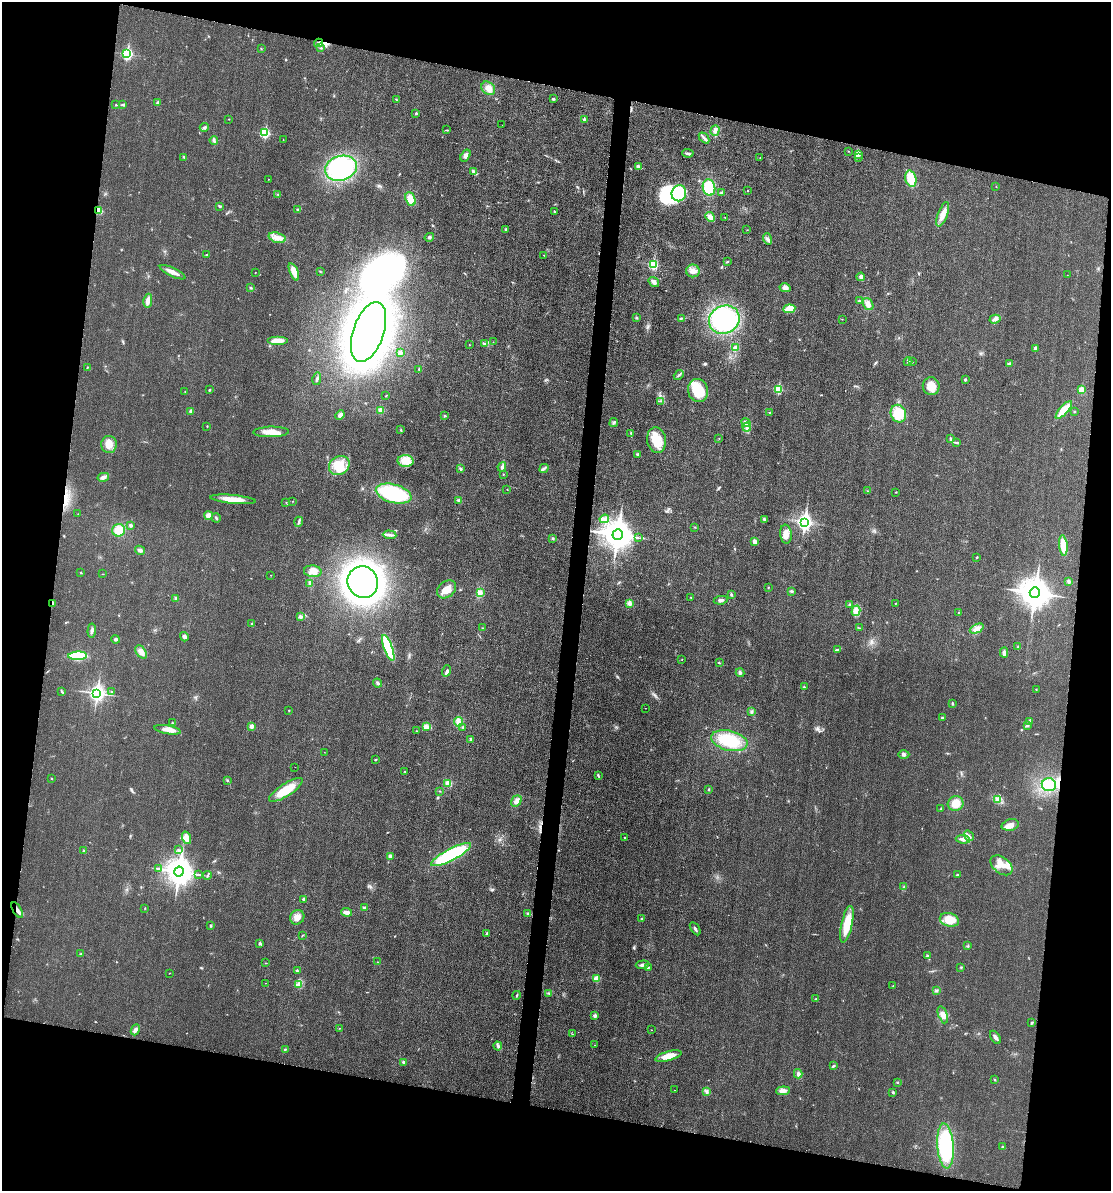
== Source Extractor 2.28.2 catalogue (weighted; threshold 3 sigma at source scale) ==
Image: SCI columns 130-4562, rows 16-4769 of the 4804 x 4790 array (HDU 1 of 3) = the unmasked area's bounding box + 8 px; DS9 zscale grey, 4 x 4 block average (1 PNG px = mean of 4 x 4 image px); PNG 1113 x 1193 px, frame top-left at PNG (2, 2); each listed source drawn as its Kron ellipse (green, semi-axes under 4 px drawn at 4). Shown black and unused: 23% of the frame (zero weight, under 3 of 4 exposures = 2% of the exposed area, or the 3 px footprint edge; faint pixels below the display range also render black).
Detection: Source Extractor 2.28.2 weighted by HDU 2 'WHT'. Background 0.0257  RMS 0.006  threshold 0.0271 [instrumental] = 3 sigma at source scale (4.5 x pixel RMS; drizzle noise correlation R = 1.50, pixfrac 1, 0.05/0.05 arcsec/px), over >= 5 px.
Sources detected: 326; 4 inside a brighter object's white glare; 3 cosmic-ray / hot-pixel residue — neither listed nor drawn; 3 coinciding with a brighter row at this scale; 11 inside a brighter listed object's ellipse — not listed separately; the other 305 listed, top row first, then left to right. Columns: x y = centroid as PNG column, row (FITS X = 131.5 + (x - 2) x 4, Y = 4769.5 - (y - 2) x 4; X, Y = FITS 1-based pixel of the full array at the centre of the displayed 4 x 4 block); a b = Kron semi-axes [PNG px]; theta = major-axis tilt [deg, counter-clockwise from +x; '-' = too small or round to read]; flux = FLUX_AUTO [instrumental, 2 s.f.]
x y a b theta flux
318 43 4 2 - 6.2
261 48 2 2 - 1.6
321 48 3 2 - 2.6
127 54 3 2 - 490
488 88 8 6 -41 23
553 99 3 2 - 4.5
396 100 3 2 - 2.6
158 103 2 2 - 20
116 105 2 2 - 1.8
123 105 3 2 - 2.6
416 113 2 2 - 14
229 119 2 2 - 1.6
584 120 3 3 - 7.5
502 125 2 2 - 0.8
204 127 4 2 - 5.6
447 130 3 2 - 2.9
715 131 5 4 - 12
265 133 3 2 - 300
704 138 6 3 -48 10
283 140 2 2 - 1.3
214 141 4 2 - 5.1
848 151 2 2 - 1.4
688 153 5 2 - 9.2
858 154 2 2 - 2.8
466 156 6 4 56 14
184 157 4 3 - 5
859 157 2 2 - 1.3
760 158 2 2 - 0.97
639 167 4 3 - 9.5
341 168 16 12 17 320
473 171 3 2 - 4.4
268 179 2 2 - 1.4
911 179 8 5 -73 61
996 187 2 2 - 0.8
709 188 8 6 -75 130
748 190 2 2 - 2.4
679 193 8 7 - 210
722 193 2 2 - 12
278 195 2 2 - 2.1
410 199 7 4 -66 44
220 206 3 2 - 3.7
298 209 3 2 - 4.8
99 211 4 3 - 33
554 211 3 2 - 2.6
943 214 13 5 69 33
710 217 5 3 - 20
725 217 2 2 - 0.81
506 229 3 2 - 6.5
747 230 2 2 - 1.6
429 237 5 3 - 6.4
277 238 9 5 -17 24
767 239 5 2 - 7.9
206 255 3 2 - 2.1
544 255 2 2 - 2.2
727 262 3 2 - 2.5
653 264 3 2 - 300
320 271 2 2 - 2.5
693 271 6 6 - 23
173 272 14 3 -26 29
255 272 2 2 - 1.2
294 272 9 4 -69 45
1067 275 2 2 - 1.1
861 277 4 3 - 12
654 282 6 3 -36 12
251 288 3 2 - 3.9
785 288 6 3 -14 18
148 301 7 3 80 23
859 301 2 2 - 9.5
868 304 6 4 -55 18
789 309 6 4 7 37
637 318 3 2 - 4.4
681 318 3 2 - 2.7
842 319 2 2 - 1
995 319 5 3 - 9.7
724 320 16 13 28 350
369 332 31 15 71 2700
277 341 10 4 0 32
493 342 2 2 - 0.89
484 343 3 2 - 1.7
469 345 2 2 - 1.5
736 348 4 3 - 11
1035 348 2 2 - 24
400 353 2 2 - 30
908 361 4 2 - 7.1
912 362 2 2 - 1.7
1009 363 2 2 - 2
87 367 2 2 - 2.1
419 369 3 2 - 2.6
679 375 5 2 - 5.6
317 379 6 2 78 6.1
965 380 2 2 - 13
931 386 9 8 - 53
778 389 2 2 - 230
209 390 2 2 - 3.5
698 390 12 10 -76 110
1082 390 2 2 - 100
185 392 2 2 - 2.3
386 396 2 2 - 1.5
661 401 2 2 - 1.1
1064 410 11 4 48 60
191 411 2 2 - 24
381 411 2 2 - 81
1074 411 3 2 - 1.9
770 412 3 2 - 3.2
898 414 9 7 -67 64
340 415 5 3 - 18
445 416 3 2 - 1.8
614 423 4 3 - 5.8
746 423 5 3 - 16
207 426 2 2 - 2.2
747 427 4 3 - 10
401 430 3 2 - 2.5
271 432 17 5 1 45
631 433 3 2 - 3.5
719 438 2 2 - 0.72
951 439 4 2 - 5.5
657 440 13 9 -82 62
956 442 2 2 - 1.9
109 444 8 7 - 32
638 454 3 2 - 2.7
406 461 8 6 -3 57
339 466 11 9 34 62
502 467 5 4 - 9.6
544 468 5 2 - 6.3
460 469 4 2 - 3.6
503 474 3 2 - 1.9
103 477 5 4 - 11
507 490 2 2 - 0.98
867 491 2 2 - 1.1
896 492 3 2 - 1.7
394 494 18 9 -15 320
233 499 23 4 -6 58
459 500 2 2 - 2.8
292 501 2 2 - 1.7
286 502 2 2 - 1.1
78 514 2 2 - 1.1
208 516 4 4 - 15
216 518 4 2 - 4.1
604 519 5 4 - 13
764 520 3 3 - 4.2
299 522 5 2 - 6.4
804 523 3 2 - 690
130 525 3 2 - 7
695 527 2 2 - 1.3
118 530 6 6 - 50
786 534 9 5 -84 27
390 535 7 2 -5 11
618 535 5 5 - 7000
552 538 3 2 - 4
638 538 2 2 - 1.1
755 542 4 3 - 13
1063 545 10 4 -85 62
140 550 5 3 - 8.2
977 557 3 2 - 2.7
313 571 9 6 -4 26
81 573 2 2 - 2.1
102 574 2 2 - 0.87
271 575 2 2 - 0.95
1068 581 3 3 - 5.9
363 582 16 15 - 2300
310 583 4 2 - 19
768 587 2 2 - 2.1
446 589 10 8 40 39
791 591 3 2 - 6
480 592 3 2 - 4.7
1035 593 5 5 - 7600
731 594 4 2 - 4.6
691 597 2 2 - 1
176 598 3 3 - 4.5
721 600 7 3 8 10
53 603 3 2 - 5.7
630 603 4 4 - 14
896 603 2 2 - 0.97
850 605 2 2 - 12
856 611 5 4 - 14
958 612 2 2 - 1.6
301 617 3 2 - 12
251 623 2 2 - 4.4
482 628 2 2 - 1.4
860 628 3 2 - 2.5
977 629 7 4 24 16
92 631 7 2 84 8.6
184 637 5 3 - 11
116 639 4 3 - 6.3
1018 647 2 2 - 2.7
388 648 14 4 -69 190
838 649 4 2 - 3.6
141 652 7 4 -54 20
1004 652 5 3 - 11
78 656 9 4 1 150
682 660 2 2 - 1.3
720 663 3 2 - 2.2
447 671 6 3 71 8.5
740 673 4 3 - 7.5
378 683 4 3 - 7.1
804 687 3 2 - 3
1036 689 2 2 - 1.3
111 691 2 2 - 2.1
62 692 3 2 - 3.5
97 693 3 3 - 1400
952 703 3 2 - 3.7
645 708 2 2 - 0.93
289 710 2 2 - 2.2
752 712 3 2 - 4.4
942 718 3 3 - 4.9
1029 721 2 2 - 2.2
458 722 5 4 - 18
172 723 2 2 - 2.7
1027 725 3 2 - 5.9
251 726 3 2 - 14
427 726 2 2 - 4.5
463 727 2 2 - 3.1
167 730 13 4 -10 28
416 731 2 2 - 1.3
471 739 2 2 - 2.6
729 741 18 10 -14 140
324 752 2 2 - 1.1
904 755 6 3 0 7.4
375 759 3 2 - 2.9
295 767 2 2 - 3.6
405 771 2 2 - 1.4
598 775 2 2 - 2.3
51 779 2 2 - 2.1
227 780 3 2 - 3.3
448 783 4 4 - 21
1049 785 7 6 - 54
286 790 19 6 33 85
709 790 2 2 - 1.7
440 791 2 2 - 1.8
998 799 4 3 - 7.4
516 801 6 5 - 15
956 803 8 7 - 52
941 809 2 2 - 1.9
1010 825 9 5 14 21
969 836 6 2 -56 7.7
186 838 6 4 -74 29
625 838 2 2 - 1.7
963 839 7 3 -6 15
178 850 3 2 - 2.4
84 851 2 2 - 2.2
451 855 22 6 27 280
390 856 3 3 - 9.2
1001 865 12 8 -39 41
159 869 2 2 - 1.8
179 872 5 5 - 5900
199 875 2 2 - 1.9
207 875 4 2 - 4.1
957 875 3 3 - 3.5
904 887 3 2 - 3.3
303 899 3 2 - 5.9
145 908 2 2 - 1.5
364 908 3 2 - 6.1
17 910 9 2 -59 14
347 912 5 2 - 20
528 913 4 2 - 5.2
297 917 7 7 - 24
642 919 3 2 - 5.3
949 920 10 6 -15 73
847 924 18 5 77 87
211 926 3 2 - 3.3
695 929 7 2 -57 7.4
487 933 2 2 - 8.1
303 935 3 2 - 1.8
260 943 4 2 - 3.9
968 946 3 2 - 2.6
80 954 3 2 - 2.7
927 956 3 3 - 4.3
377 962 2 2 - 1.1
265 963 2 2 - 1.1
642 965 6 3 5 11
648 967 2 2 - 10
961 967 2 2 - 2.8
297 971 2 2 - 2.4
169 973 2 2 - 1.1
596 979 2 2 - 80
265 983 2 2 - 0.95
298 985 3 2 - 3.4
893 986 2 2 - 1.1
937 991 2 2 - 2.9
549 993 3 2 - 2.5
517 995 4 2 - 3.6
815 999 3 2 - 3.5
943 1015 9 4 -70 24
595 1016 2 2 - 24
1032 1023 3 2 - 4.3
339 1028 2 2 - 1.2
135 1030 5 3 - 10
651 1030 2 2 - 1.7
572 1034 2 2 - 1.3
995 1037 7 3 -57 12
595 1045 2 2 - 1.9
498 1046 4 3 - 6.4
285 1049 3 2 - 3.2
668 1056 13 4 15 47
403 1062 3 3 - 5.1
833 1066 4 2 - 4.5
798 1074 5 3 - 7.8
995 1079 2 2 - 1.5
897 1082 2 2 - 3.1
675 1090 2 2 - 3.5
783 1091 7 4 4 16
707 1092 3 2 - 4.6
893 1092 3 2 - 4
945 1146 22 8 -86 310
1003 1147 3 2 - 3.3
Overlapping masked pixels (flux is a lower limit): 4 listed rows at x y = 318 43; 99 211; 53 603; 17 910
Diffuse or blended objects may show on this block-average render without a row.